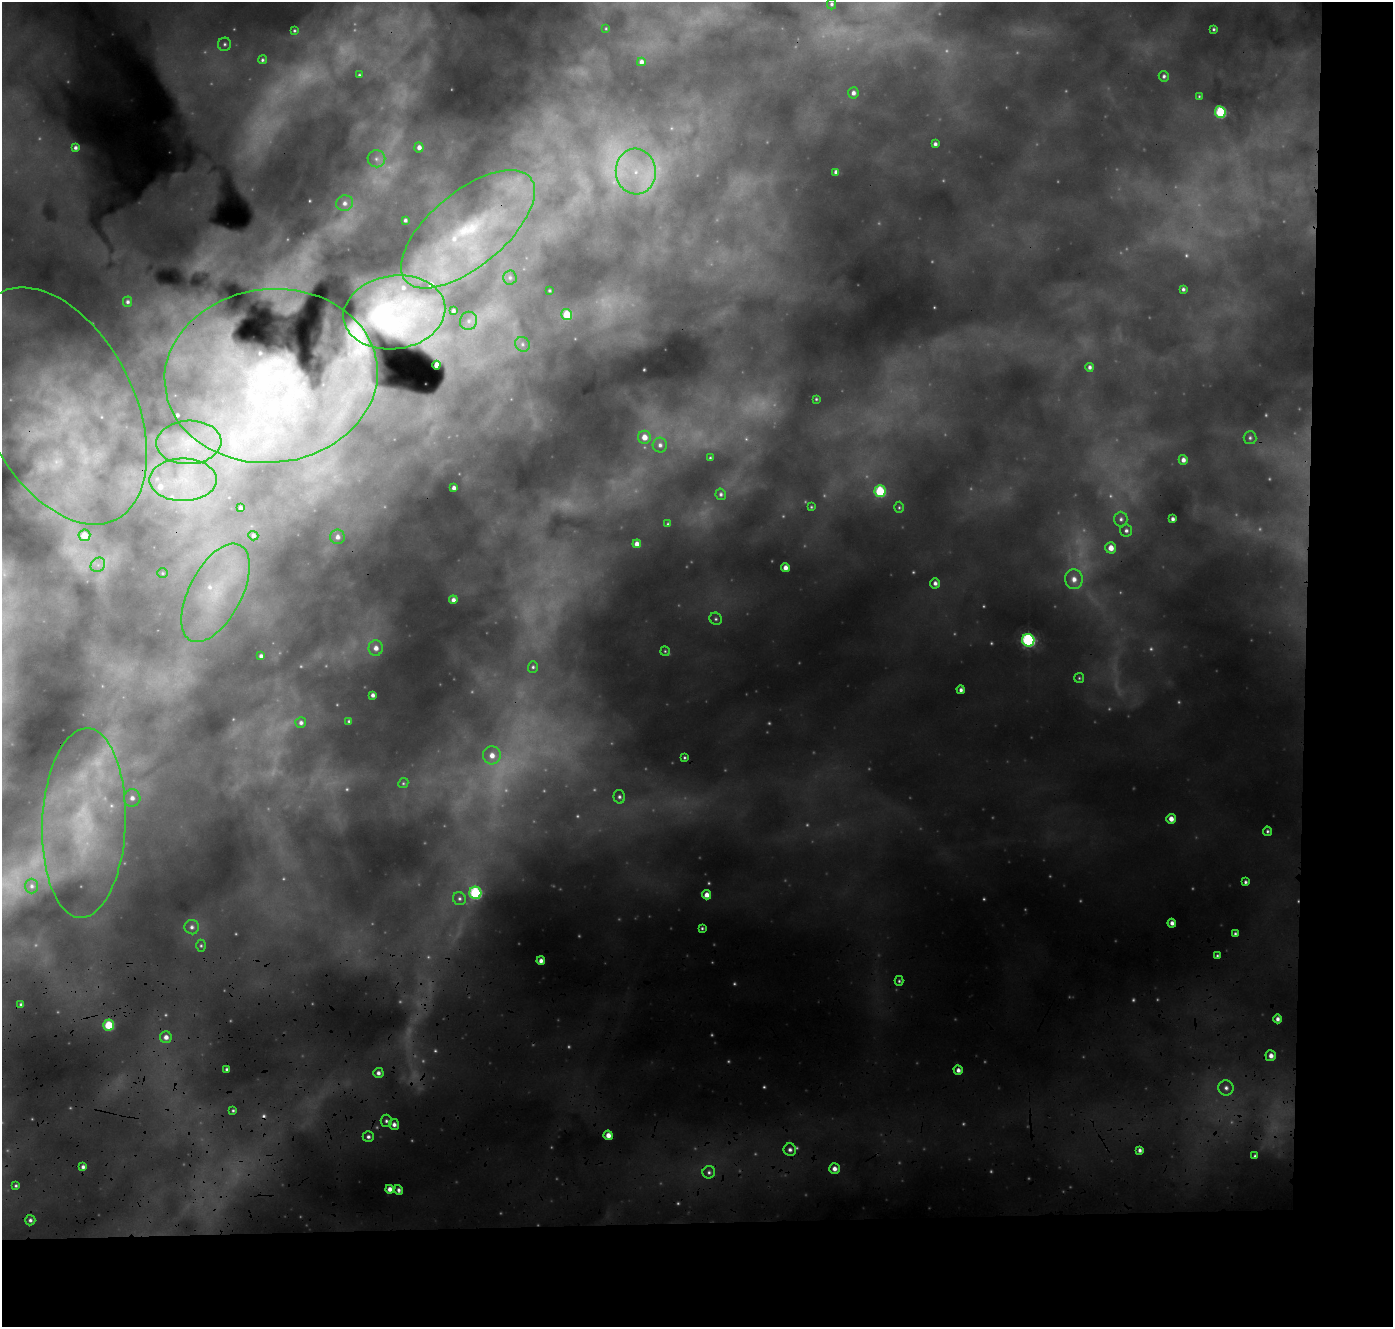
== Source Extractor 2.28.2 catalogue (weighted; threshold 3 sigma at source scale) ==
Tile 9 of 3 x 3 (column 3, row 3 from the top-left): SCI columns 2815-4205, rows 563-1887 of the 4231 x 5099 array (HDU 1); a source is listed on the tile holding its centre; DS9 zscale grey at full resolution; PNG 1395 x 1329 px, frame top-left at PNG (2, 2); each listed source drawn as its Kron ellipse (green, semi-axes under 4 px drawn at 4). Shown black and unused: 14% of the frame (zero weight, under 3 of 4 exposures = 24% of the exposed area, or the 3 px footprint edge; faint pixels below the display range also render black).
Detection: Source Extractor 2.28.2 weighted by HDU 2 'WHT'; one run over the whole footprint, this tile lists its part. Background 0.395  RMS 0.043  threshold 0.192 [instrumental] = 3 sigma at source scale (4.5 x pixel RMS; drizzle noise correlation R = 1.50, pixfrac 1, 0.05/0.05 arcsec/px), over >= 5 px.
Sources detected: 185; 52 too faint to see at this stretch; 1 cosmic-ray / hot-pixel residue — neither listed nor drawn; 12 inside a brighter listed object's ellipse — not listed separately; the other 120 listed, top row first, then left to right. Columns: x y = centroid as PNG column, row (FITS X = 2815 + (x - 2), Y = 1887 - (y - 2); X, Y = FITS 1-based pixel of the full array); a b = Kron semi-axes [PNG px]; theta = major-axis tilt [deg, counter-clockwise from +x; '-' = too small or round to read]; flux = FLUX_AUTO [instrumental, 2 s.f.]
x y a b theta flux
831 4 5 4 - 9.6
606 28 3 2 - 3.2
1213 29 3 3 - 7.7
294 31 4 4 - 6.5
225 44 6 6 - 12
262 60 4 4 - 8.7
641 62 4 4 - 18
359 75 4 4 - 5.9
1164 76 5 5 - 12
853 93 5 5 - 20
1199 96 3 3 - 4.4
1220 112 6 5 - 370
935 144 4 4 - 14
419 147 5 4 - 23
75 148 3 3 - 12
376 159 9 8 - 24
636 171 23 20 -85 200
836 172 4 4 - 19
345 203 8 7 - 26
405 220 4 3 - 9.9
468 229 81 37 40 810
510 277 7 7 - 13
1183 289 4 3 - 11
549 290 3 3 - 5.2
127 302 5 4 - 12
453 311 4 3 - 11
394 312 51 37 8 790
567 315 5 5 - 140
469 321 9 8 - 26
522 344 8 7 - 15
436 365 4 4 - 44
1090 367 4 4 - 14
271 376 107 87 6 1300
816 399 3 3 - 4.9
59 406 127 75 -63 1700
644 437 6 6 - 50
1250 438 6 6 - 12
189 442 32 21 3 220
660 445 7 7 - 21
710 458 3 3 - 5.2
1183 460 5 4 - 22
183 480 34 21 0 290
454 488 4 4 - 16
880 491 6 5 - 310
721 494 6 5 - 12
811 507 4 3 - 5.4
899 507 5 4 - 6.9
240 508 4 3 - 12
1121 519 7 6 - 17
1173 519 4 3 - 15
668 524 3 3 - 5.7
1126 530 6 6 - 15
84 535 6 6 - 78
253 536 5 4 - 12
337 537 7 7 - 24
637 544 4 4 - 32
1111 548 6 5 - 50
98 565 8 6 44 21
785 568 4 4 - 30
162 573 5 5 - 6.8
1074 579 10 9 - 46
935 583 5 5 - 19
215 593 54 26 62 420
453 600 4 4 - 17
716 619 6 5 - 10
1028 640 6 6 - 850
376 648 8 7 - 35
665 651 5 4 - 5.9
261 656 4 4 - 16
533 667 5 5 - 9.2
1079 678 5 5 - 6.5
961 690 4 4 - 16
373 695 4 4 - 16
349 721 3 3 - 6.4
301 723 5 5 - 14
492 755 9 9 - 48
684 757 4 4 - 7.2
403 783 5 4 - 6.4
619 797 7 6 - 14
132 798 9 8 - 34
1171 819 5 4 - 35
84 823 95 41 88 940
1267 831 4 4 - 8.7
1245 882 4 4 - 10
31 886 7 6 - 15
475 893 6 6 - 490
707 895 4 4 - 34
459 899 7 6 - 13
1172 923 4 4 - 21
192 927 7 7 - 18
702 928 3 3 - 6.5
1235 934 3 3 - 8.2
201 946 6 5 - 8.1
1217 956 3 3 - 6.8
541 961 4 4 - 24
899 981 5 4 - 8.3
21 1004 3 3 - 8.8
1278 1019 4 4 - 20
109 1025 5 5 - 190
166 1037 6 6 - 28
1271 1056 5 5 - 30
227 1069 3 3 - 8.4
958 1070 5 4 - 21
378 1073 5 5 - 19
1226 1088 8 7 - 24
233 1110 3 3 - 6.8
386 1121 6 5 - 12
394 1124 5 5 - 21
608 1135 4 4 - 38
368 1137 5 5 - 15
790 1150 6 6 - 19
1140 1150 4 4 - 17
1255 1156 4 3 - 8.7
83 1167 4 4 - 16
834 1169 5 5 - 28
709 1172 6 6 - 13
16 1186 4 4 - 8
390 1189 4 4 - 31
399 1190 5 4 - 14
30 1220 5 5 - 14
Overlapping masked pixels (flux is a lower limit): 1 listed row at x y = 59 406